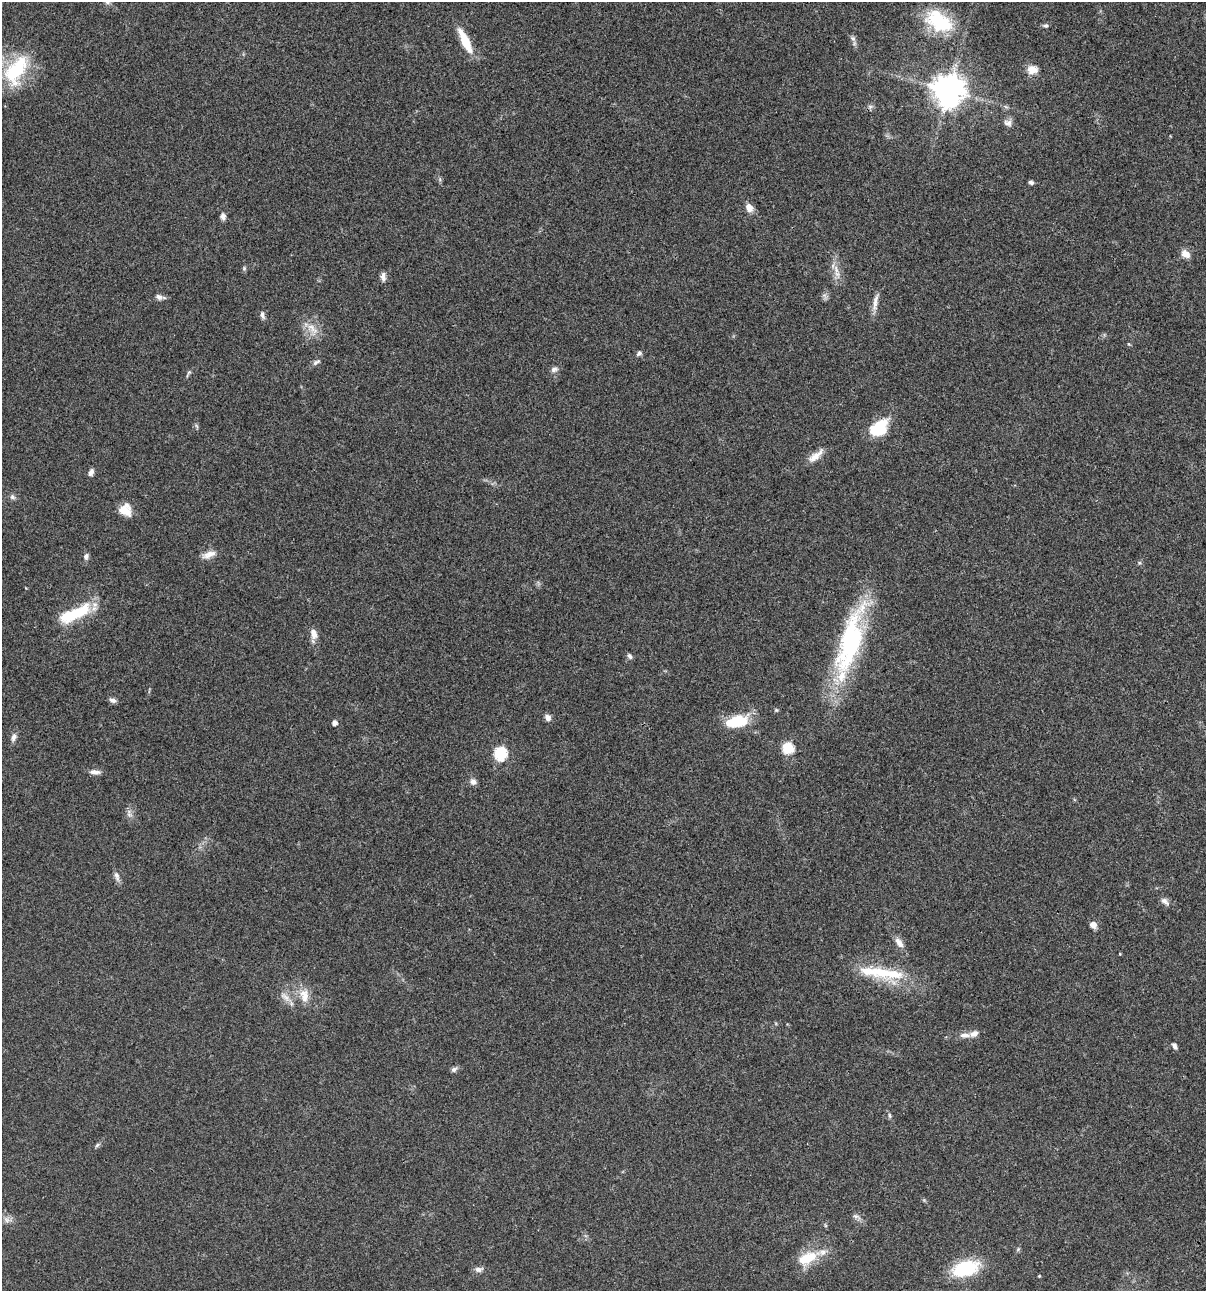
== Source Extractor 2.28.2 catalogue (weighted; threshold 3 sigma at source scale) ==
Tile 6 of 4 x 4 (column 2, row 2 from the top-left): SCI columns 1437-2640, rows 2698-3986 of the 5406 x 5393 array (HDU 1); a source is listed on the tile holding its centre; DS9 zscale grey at full resolution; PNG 1208 x 1293 px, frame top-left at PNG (2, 2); no overlay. Shown black and unused: <1% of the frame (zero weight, under 3 of 4 exposures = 9% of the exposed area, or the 3 px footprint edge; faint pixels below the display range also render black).
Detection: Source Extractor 2.28.2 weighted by HDU 2 'WHT'; one run over the whole footprint, this tile lists its part. Background 0.0468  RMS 0.0053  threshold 0.0239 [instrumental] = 3 sigma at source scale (4.5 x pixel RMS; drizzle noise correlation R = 1.50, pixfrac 1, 0.05/0.05 arcsec/px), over >= 5 px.
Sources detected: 68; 3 inside a brighter listed object's ellipse — not listed separately; the other 65 listed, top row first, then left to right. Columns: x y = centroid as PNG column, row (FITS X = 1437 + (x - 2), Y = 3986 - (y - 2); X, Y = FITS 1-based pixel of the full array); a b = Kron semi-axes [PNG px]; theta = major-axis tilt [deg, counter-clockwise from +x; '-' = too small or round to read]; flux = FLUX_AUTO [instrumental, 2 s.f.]
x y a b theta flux
107 2 8 6 0 1.2
939 21 35 21 -33 30
1046 26 7 6 - 1
853 38 9 6 -48 1.5
465 41 25 8 -64 14
1032 69 13 10 -4 4.9
16 70 44 23 59 32
949 90 10 10 - 820
870 107 6 6 - 1.3
1008 123 11 9 -8 2.4
1031 182 6 5 - 1.1
749 208 11 7 -63 4
223 216 8 6 -82 2.2
1186 254 13 9 -39 3.5
244 268 5 5 - 0.77
837 274 13 5 -66 2.9
383 277 12 6 -89 2.2
159 297 9 7 -23 2
875 302 25 6 81 3.6
262 315 11 5 -74 1.6
312 329 22 10 -52 6.2
1129 344 5 4 - 0.51
639 353 8 6 40 1.3
316 362 11 6 33 1.5
554 369 9 7 24 1.9
188 373 12 4 61 0.97
878 428 21 13 41 19
815 456 24 8 39 5.1
91 472 8 5 69 2
12 497 8 6 -64 1.4
125 510 14 13 - 7.2
209 555 19 8 20 4
86 556 7 6 - 1.5
75 614 40 12 24 24
314 634 14 8 -76 3.8
850 642 87 23 74 76
630 656 8 5 -47 1.4
113 700 10 5 -16 1.8
548 717 8 6 -55 2.2
737 721 28 14 13 17
334 723 5 5 - 2.5
14 737 11 6 67 2.1
788 748 6 6 - 37
500 754 7 6 - 56
95 772 14 6 -3 2.5
473 782 8 8 - 2.2
129 815 9 4 -9 1.3
117 876 15 6 -73 2.1
1165 901 14 6 -40 2.1
1093 925 8 7 - 2.7
899 942 15 7 -58 3.6
887 973 58 15 -10 25
285 997 18 7 -38 3.5
305 998 17 12 -75 6.1
964 1035 15 7 5 3.2
1174 1046 8 5 -64 1.5
454 1069 8 6 31 1.5
890 1116 8 4 -89 0.79
97 1145 7 4 45 0.89
856 1216 12 5 -21 1.7
7 1220 9 7 -45 2.2
807 1258 25 13 25 14
479 1269 11 7 5 2.1
965 1269 33 17 16 24
1039 1276 4 3 - 0.39
Isophote crosses this tile's border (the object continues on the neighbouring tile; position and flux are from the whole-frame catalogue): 1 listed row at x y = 107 2